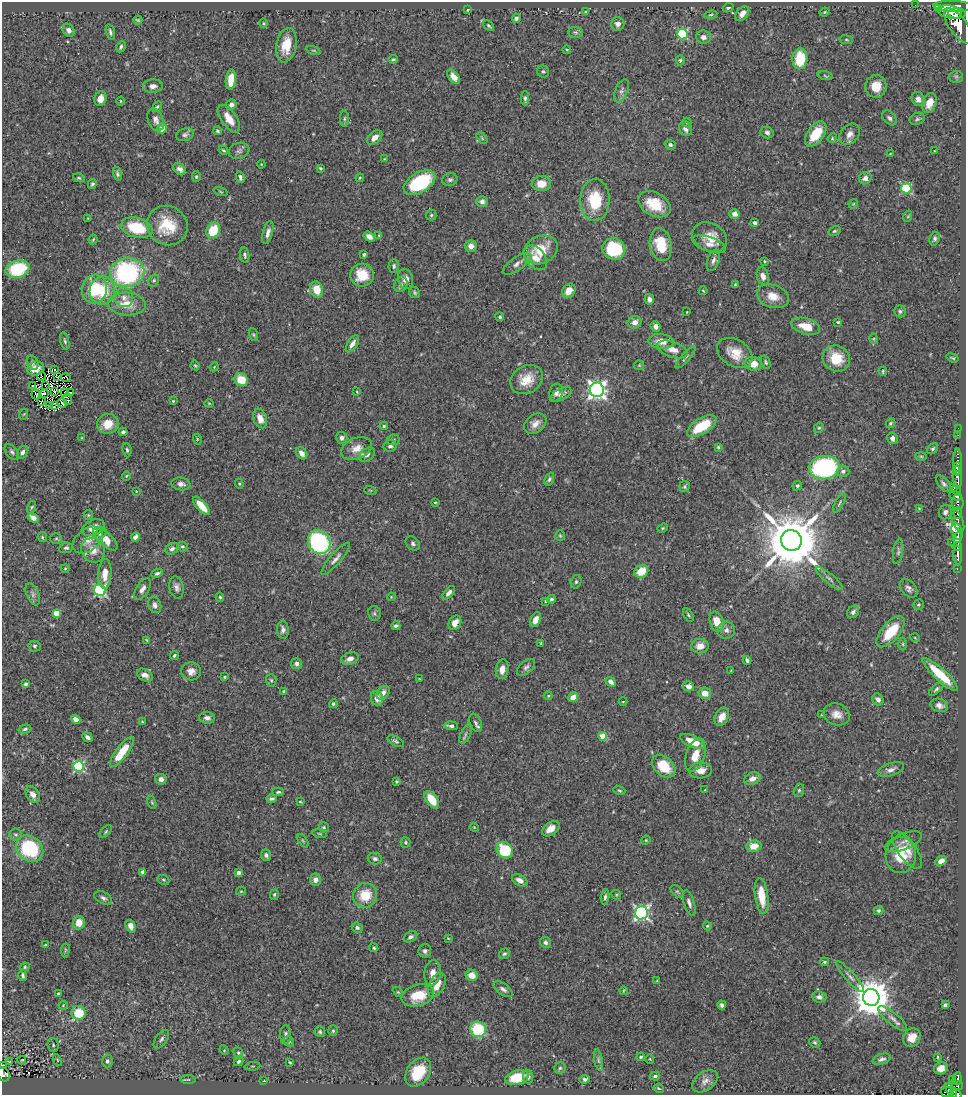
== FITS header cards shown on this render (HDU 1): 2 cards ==
NAXIS1  =                  964
NAXIS2  =                 1093

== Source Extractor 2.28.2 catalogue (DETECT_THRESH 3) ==
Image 964 x 1093 px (HDU 1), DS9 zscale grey, 1 PNG px = 1 image px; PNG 968 x 1097 px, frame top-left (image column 1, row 1093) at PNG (2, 2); each listed source drawn as its Kron ellipse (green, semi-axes under 4 px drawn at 4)
Background 0.747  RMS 0.027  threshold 0.0809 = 3 sigma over >= 5 px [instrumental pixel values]
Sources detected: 462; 2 with non-positive FLUX_AUTO (blend fragments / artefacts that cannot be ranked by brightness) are neither listed nor drawn; the other 460 listed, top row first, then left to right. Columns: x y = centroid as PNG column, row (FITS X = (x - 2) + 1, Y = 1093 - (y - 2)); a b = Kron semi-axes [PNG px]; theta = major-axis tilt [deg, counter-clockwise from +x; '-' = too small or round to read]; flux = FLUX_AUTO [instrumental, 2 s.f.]
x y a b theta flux
915 5 2 2 - 8.5
954 6 20 5 -2 4400
728 8 5 4 - 3.4
938 8 3 2 - 550
468 10 4 3 - 2.5
586 12 4 3 - 2.5
825 12 5 3 - 2.4
949 12 12 6 -13 3600
742 13 8 5 49 13
957 13 9 5 1 2400
711 15 6 3 10 2.3
516 18 5 4 - 4.2
138 20 4 3 - 2.3
263 23 5 3 - 1.7
618 24 7 6 - 9.1
489 26 6 3 -42 2.6
958 26 20 9 -55 5300
69 30 7 5 -58 8.8
110 32 8 4 -75 4.2
576 32 7 5 -2 4.1
683 34 5 5 - 170
703 37 7 6 - 8
846 40 7 3 -8 2.5
286 45 17 10 79 36
121 47 6 4 63 3.7
314 50 7 3 -19 2.2
567 50 4 4 - 2.1
393 59 4 3 - 2.5
800 59 10 7 86 59
680 60 5 4 - 3.2
543 71 6 5 - 3.7
825 76 7 3 -14 2.2
454 77 8 5 -53 12
956 77 6 6 - 3.7
231 80 10 5 84 30
153 86 10 6 4 8.6
876 86 11 10 - 25
621 91 12 6 67 7.1
525 98 7 4 89 3.7
100 99 7 6 - 14
918 99 7 6 - 9
121 101 4 4 - 2
929 103 10 6 72 22
231 105 5 5 - 6.8
157 107 5 4 - 3
889 118 8 6 -49 5.5
229 119 16 7 -55 25
344 119 8 4 89 3.1
917 119 8 5 26 3.8
156 120 12 7 -68 9.7
687 122 5 4 - 2.5
162 128 5 4 - 22
686 129 7 6 - 9.3
218 131 4 3 - 2.6
767 133 6 5 - 5
816 134 14 8 54 46
850 134 12 9 49 12
185 135 9 6 19 5.2
375 138 9 5 41 14
482 138 6 4 -47 2.6
832 138 5 4 - 2
670 145 5 4 - 4.3
223 150 5 3 - 2.3
239 151 10 8 18 6.6
934 151 3 2 - 1.2
890 154 3 2 - 1.5
385 159 4 2 - 1.3
261 164 4 3 - 1.5
320 168 4 3 - 2.4
180 169 7 5 -44 7.3
117 174 7 4 -74 3.8
196 177 5 4 - 2.7
240 177 6 4 -77 4.6
79 178 6 4 -16 2.2
360 178 4 3 - 1.9
865 178 7 6 - 8.1
450 180 7 6 - 4.7
419 183 17 10 31 170
92 184 5 4 - 3.2
541 184 9 7 4 26
906 188 5 5 - 140
221 192 7 3 -19 2
595 200 21 14 88 75
482 201 5 5 - 5.9
654 204 17 11 -28 50
853 204 5 3 - 1.7
735 214 5 4 - 8.5
431 215 5 5 - 2.9
908 216 6 3 72 2
88 218 4 4 - 1.6
755 223 4 3 - 7.6
167 225 21 19 -35 62
137 228 16 10 -16 79
213 230 8 6 62 56
834 231 6 4 26 2.7
268 233 12 5 76 8.4
379 235 4 2 - 1.3
369 237 6 4 -33 10
710 237 18 14 -27 31
93 239 5 3 - 2.1
935 239 7 5 73 3.9
709 244 17 7 -19 14
661 245 17 11 -79 59
471 246 6 5 - 12
614 249 11 10 - 110
541 250 18 13 24 53
364 254 3 3 - 4
245 255 8 4 -81 4.2
535 258 14 9 -50 21
713 260 11 6 70 8.4
764 261 4 2 - 1.6
517 264 17 6 35 10
394 266 7 5 88 4.8
17 269 12 8 16 110
127 273 17 14 13 290
362 275 12 11 - 41
763 276 9 6 -73 11
406 279 10 7 -77 14
154 280 6 5 - 3
401 284 8 6 56 4.9
735 285 4 3 - 2.2
94 289 14 12 72 75
317 290 8 6 -72 29
102 291 14 12 77 61
569 291 7 6 - 16
703 291 4 3 - 1.6
415 293 6 5 - 2.9
773 296 16 11 -19 24
124 297 10 9 - 12
649 299 5 4 - 7.8
127 304 19 11 -4 35
900 311 6 6 - 3.9
687 312 2 2 - 1.1
500 317 4 4 - 2.6
635 322 7 6 - 10
838 322 3 3 - 2.1
655 326 5 4 - 7.4
806 326 15 8 -17 31
253 335 7 4 -70 2.8
874 339 5 3 - 1.8
65 341 9 4 -77 3.6
661 341 13 7 -5 18
352 344 10 5 58 9.5
672 349 16 7 -19 18
735 353 19 13 -31 33
686 357 14 4 49 4.6
836 358 14 12 -34 41
953 358 6 3 -19 2.3
766 362 7 4 -68 3
33 363 7 5 -65 4.1
753 364 8 6 -9 29
195 365 5 3 - 2.2
639 365 5 4 - 1.9
214 367 4 3 - 1.6
35 369 8 7 - 5.2
54 369 3 2 - 3.4
883 371 4 3 - 2.2
41 376 4 2 - 0.86
58 377 3 2 - 1.8
66 377 5 3 - 1.5
241 380 7 6 - 37
527 380 17 13 30 38
33 385 2 2 - 0.86
45 385 2 2 - 0.95
597 390 7 7 - 810
54 391 3 2 - 1.3
65 392 3 2 - 1.8
71 392 3 2 - 0.6
357 392 3 2 - 1.3
556 392 9 6 73 7
44 393 3 2 - 0.81
36 394 5 2 - 1.4
561 395 12 5 28 8.1
68 399 6 3 -68 3.3
173 401 3 3 - 1.7
41 402 2 2 - 2.1
62 403 5 2 - 1.3
209 403 4 4 - 1.6
49 406 3 2 - 2.2
54 406 3 2 - 1.9
24 414 5 3 - 1.6
260 419 10 6 -70 16
890 423 5 3 - 2.5
108 424 10 10 - 29
535 424 12 8 36 14
384 426 4 4 - 2.7
702 426 16 8 31 68
819 428 5 4 - 2.5
958 428 2 2 - 9.2
123 432 4 4 - 4
958 435 2 2 - 16
82 438 4 3 - 1.6
342 438 6 5 - 6.2
892 438 6 5 - 7.6
197 439 5 3 - 1.7
393 440 6 5 - 3.3
390 446 6 5 - 5.1
718 447 3 3 - 2.2
356 448 16 10 22 22
933 449 6 4 40 3.4
127 450 7 4 -82 3.6
12 452 9 5 -50 5.1
22 452 7 5 61 5.7
302 453 7 5 -52 13
367 455 9 6 35 6.3
921 456 6 4 -2 2
958 462 14 3 -90 630
957 467 4 4 - 1100
824 468 15 11 7 300
843 471 6 5 - 5.7
126 476 4 4 - 1.9
958 477 12 4 -87 1400
549 479 7 4 66 3.6
181 484 9 6 -8 9.4
239 484 5 4 - 1.9
944 484 10 5 -48 5.1
797 486 5 4 - 3.8
685 487 5 5 - 2.9
954 487 3 2 - 150
370 490 6 4 -17 2
956 490 5 4 - 250
136 491 3 2 - 1.3
955 496 6 4 -18 540
435 502 3 2 - 2
958 502 8 6 85 620
839 503 11 3 61 3.5
201 506 11 5 -48 33
32 507 6 4 74 2.5
919 508 4 3 - 1.7
945 512 7 6 - 6.6
958 513 6 3 84 450
88 515 5 4 - 1.9
33 518 6 4 -34 14
958 521 12 5 -67 670
93 528 12 7 25 18
663 528 5 4 - 2.2
957 531 9 5 -73 2000
100 533 7 5 47 4.4
560 535 5 4 - 2.4
42 537 5 4 - 2.2
135 537 4 4 - 10
56 538 6 5 - 3
957 538 6 3 65 960
105 539 15 6 -43 28
88 540 17 11 37 19
791 540 10 10 - 15000
319 542 12 10 -52 260
951 542 2 2 - 26
413 543 8 6 -44 4.9
182 546 5 5 - 3.3
958 546 4 3 - 590
66 548 7 5 7 4
172 549 7 5 32 5.8
93 550 13 11 -55 22
898 551 13 5 82 4.9
958 555 9 3 -87 1500
336 559 21 5 49 9.8
957 568 3 2 - 37
65 569 4 4 - 1.8
641 571 7 6 - 33
157 573 6 4 24 3.8
105 574 15 6 87 24
829 578 17 5 -40 6.7
576 582 7 5 75 3.5
176 587 11 7 -78 7.6
909 588 11 7 -48 7.6
142 589 12 6 59 9.2
100 590 6 5 - 250
449 593 8 4 49 7.8
33 594 12 6 -66 7.3
220 597 5 4 - 2.4
391 597 4 3 - 1.4
551 599 5 4 - 3.2
545 601 4 3 - 1.9
155 605 8 6 -67 7.8
918 605 5 5 - 2.9
853 612 7 5 51 6.5
56 613 4 4 - 42
374 613 7 6 - 4.3
688 615 7 4 -60 2.9
535 620 8 5 65 13
717 622 10 6 -71 31
455 623 8 5 59 16
396 626 4 3 - 3.8
283 630 9 6 -87 6.6
726 630 9 8 - 8.7
891 632 19 9 50 62
915 638 5 3 - 1.5
147 640 4 3 - 1.9
541 643 3 3 - 2
903 644 6 4 -89 2.7
35 646 6 5 - 3.6
700 646 9 7 3 18
174 655 4 3 - 3.4
350 659 9 6 19 11
747 660 4 3 - 4.5
297 664 5 5 - 5.3
526 667 11 6 41 6.2
502 669 10 6 80 15
731 670 3 2 - 0.99
191 671 10 9 - 12
145 675 8 5 -32 11
940 675 23 6 -43 69
225 677 4 3 - 2.1
419 678 3 2 - 1.2
271 680 6 5 - 3.4
611 682 6 4 -42 7.8
26 684 4 4 - 3.4
689 686 5 5 - 13
936 689 9 4 42 3.9
284 691 4 4 - 2.8
383 693 8 5 48 9.7
705 693 6 5 - 19
548 696 4 3 - 1.5
573 697 5 4 - 16
377 698 7 6 - 14
878 700 6 5 - 6.8
623 702 4 3 - 1.3
333 704 4 4 - 3.5
939 705 9 6 -17 8.9
822 714 3 2 - 1.3
837 714 13 10 -20 16
722 717 9 6 62 17
207 718 8 5 -4 7.4
76 719 5 4 - 11
142 722 4 3 - 1.8
476 723 9 5 -67 5.3
451 726 7 4 -4 6.3
25 729 6 4 16 3.1
466 734 10 5 65 4.9
603 736 4 4 - 50
87 737 5 3 - 5.5
396 741 9 4 -27 3.8
692 742 13 5 -25 30
122 752 18 6 53 51
695 755 17 9 71 28
79 766 5 5 - 210
664 766 13 9 -43 56
701 770 11 8 4 18
891 770 13 6 18 8.6
161 779 6 5 - 7.9
752 779 8 6 21 11
396 781 3 3 - 2.3
619 790 6 4 -17 2.3
705 790 3 3 - 1.8
799 790 7 5 75 3.2
278 792 6 4 3 3
33 794 9 6 -58 13
272 799 5 3 - 3.7
432 800 10 5 -55 43
300 801 3 3 - 1.7
152 802 7 4 -70 2.7
324 827 5 5 - 2.8
474 827 4 3 - 1.5
551 829 10 6 35 17
106 831 8 3 50 2.6
320 833 7 3 -9 2.5
16 834 6 6 - 3.9
646 840 5 3 - 1.7
303 841 8 3 -55 2.4
405 842 5 5 - 2.8
903 842 19 8 21 11
754 846 7 6 - 23
30 849 15 12 -42 140
505 850 8 7 - 84
907 850 22 9 -54 21
266 855 6 5 - 4.3
901 855 18 15 85 55
375 859 7 6 - 4.4
941 861 6 4 24 12
143 872 4 4 - 13
238 873 4 3 - 11
163 880 6 4 -22 2.8
315 880 6 5 - 9.9
520 880 8 5 -27 11
241 891 5 4 - 2.1
677 892 8 5 -44 3.2
274 895 5 4 - 3
365 895 12 11 - 45
616 895 5 4 - 2.2
762 896 18 6 -82 41
605 897 8 4 84 4.5
103 898 9 6 -28 6.3
689 903 13 5 -72 7
879 910 5 4 - 2.9
641 913 6 6 - 440
79 923 7 6 - 23
131 926 6 5 - 15
707 926 4 4 - 1.8
357 928 5 5 - 4.5
411 937 7 5 29 5.4
448 938 4 3 - 1.6
545 942 5 5 - 4.6
45 945 3 3 - 1.6
374 948 4 4 - 3.1
65 950 7 3 82 2.3
425 951 6 6 - 5.4
504 954 6 5 - 3.4
825 962 4 3 - 2.7
25 967 5 4 - 2.2
433 973 13 8 82 15
23 975 6 3 -88 3.6
472 975 6 5 - 20
850 977 20 5 -49 8.9
657 980 4 3 - 1.5
437 985 13 7 62 25
503 989 11 5 -36 6.3
623 991 4 2 - 1.4
398 992 6 4 -44 2.2
59 994 4 3 - 8
418 995 17 10 15 49
819 997 7 5 -6 7.4
871 997 8 8 - 5000
63 1005 4 4 - 1.8
722 1005 4 3 - 4.5
945 1005 4 3 - 5.8
79 1013 7 7 - 51
893 1019 18 6 -39 11
478 1029 8 7 - 98
333 1031 5 4 - 2.5
320 1032 5 5 - 3.3
286 1035 9 5 88 5.7
912 1038 10 8 56 20
161 1039 10 5 55 6
289 1041 6 4 -45 2.5
815 1042 6 4 -36 2.9
53 1045 7 5 -86 3.8
224 1050 5 4 - 1.9
238 1053 6 4 -69 3.2
641 1057 4 3 - 2.4
937 1057 2 2 - 240
650 1059 5 3 - 1.5
882 1059 9 5 17 5.5
22 1060 4 2 - 1.8
57 1060 6 4 -62 2.3
598 1060 11 4 -79 4.7
10 1061 3 2 - 2.6
107 1061 6 5 - 4.6
239 1061 5 4 - 3.9
290 1062 4 3 - 2
3 1065 4 3 - 2.9
252 1066 8 3 5 2
560 1068 5 5 - 3.2
941 1068 7 6 - 15
418 1072 16 11 54 50
3 1074 7 5 -63 180
655 1076 5 3 - 3.2
528 1077 7 5 -80 4.7
517 1078 12 7 15 54
188 1079 8 3 0 2.4
585 1079 5 4 - 3.7
958 1079 6 3 88 200
953 1080 2 2 - 6.9
264 1081 3 2 - 1.4
705 1081 14 9 36 11
957 1086 6 3 17 200
659 1088 5 3 - 2.3
951 1091 8 3 -58 320
947 1092 6 5 - 410
956 1093 6 4 -43 380
At the frame edge (FLAGS 8, measured only in part): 3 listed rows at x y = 3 1065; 3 1074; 956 1093
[2 non-positive-flux detections neither listed nor drawn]